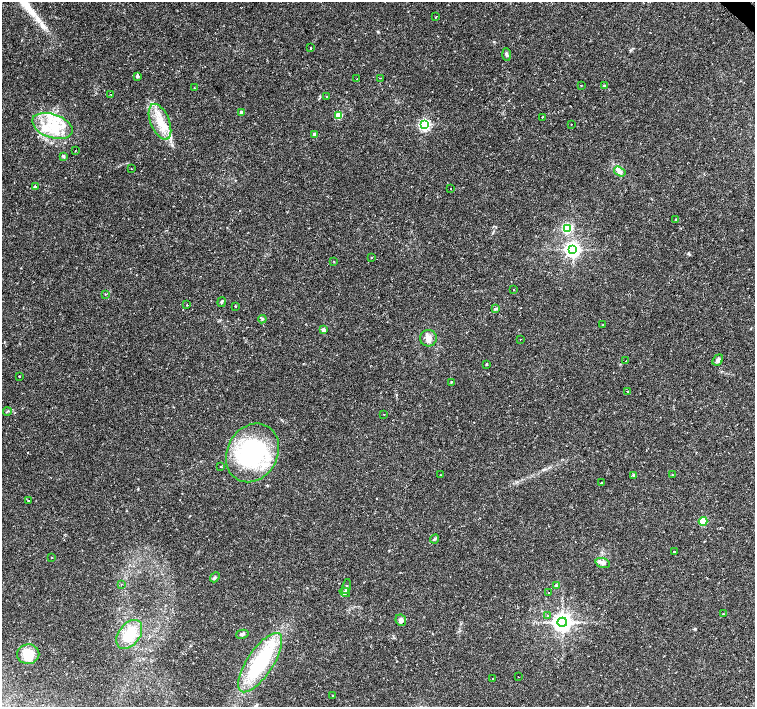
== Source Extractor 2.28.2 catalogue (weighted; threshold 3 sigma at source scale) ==
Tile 10 of 4 x 4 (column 2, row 3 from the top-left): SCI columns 1516-3021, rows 1644-3052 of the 6035 x 6035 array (HDU 1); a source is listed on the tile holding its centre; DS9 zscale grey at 2 x 2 block average (1 PNG px = mean of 2 x 2 image px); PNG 757 x 709 px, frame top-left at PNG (2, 2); each listed source drawn as its Kron ellipse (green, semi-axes under 4 px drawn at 4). Shown black and unused: <1% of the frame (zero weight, under 2 of 3 exposures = <1% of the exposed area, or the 3 px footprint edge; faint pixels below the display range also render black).
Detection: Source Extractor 2.28.2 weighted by HDU 2 'WHT'; one run over the whole footprint, this tile lists its part. Background 0.0488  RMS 0.0036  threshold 0.0161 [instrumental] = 3 sigma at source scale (4.5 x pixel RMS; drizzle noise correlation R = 1.50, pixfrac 1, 0.0396/0.0396 arcsec/px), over >= 5 px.
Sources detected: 84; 1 cosmic-ray / hot-pixel residue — neither listed nor drawn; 5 inside a brighter listed object's ellipse — not listed separately; the other 78 listed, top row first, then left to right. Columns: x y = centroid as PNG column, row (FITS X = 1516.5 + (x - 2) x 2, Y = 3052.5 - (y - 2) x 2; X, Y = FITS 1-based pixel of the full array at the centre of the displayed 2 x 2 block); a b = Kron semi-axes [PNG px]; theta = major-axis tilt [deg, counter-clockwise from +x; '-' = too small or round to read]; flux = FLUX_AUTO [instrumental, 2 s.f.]
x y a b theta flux
436 17 3 2 - 1
311 48 2 2 - 1.2
507 54 6 3 -87 1.6
137 76 3 3 - 2.5
380 78 2 2 - 0.34
357 79 2 2 - 3.7
604 85 4 3 - 0.67
581 86 2 2 - 0.46
194 88 2 2 - 0.57
111 94 2 2 - 0.3
327 96 2 2 - 0.42
241 112 2 2 - 5.3
339 115 3 3 - 23
542 117 2 2 - 0.4
160 122 19 9 -68 16
571 124 2 2 - 1.1
424 125 3 3 - 140
52 126 21 11 -19 27
314 134 2 2 - 4.2
75 151 2 2 - 0.39
63 156 4 3 - 1.3
131 168 2 2 - 0.41
620 172 6 4 -33 2.6
35 186 3 3 - 0.75
451 189 2 2 - 2
676 219 3 2 - 0.8
567 228 3 3 - 83
573 249 4 4 - 300
371 258 2 2 - 0.49
334 261 2 2 - 0.37
514 290 2 2 - 1
105 294 3 2 - 0.38
222 302 5 3 - 1.2
187 305 2 2 - 0.41
235 306 2 2 - 4.5
496 309 4 2 - 0.77
262 319 4 2 - 0.81
603 325 2 2 - 0.94
324 330 3 3 - 5
428 338 8 8 - 5.5
520 339 2 2 - 0.8
718 360 6 4 52 2.7
626 361 2 2 - 2.3
487 364 3 3 - 0.62
19 376 2 2 - 0.57
451 382 3 2 - 0.59
627 391 2 2 - 0.62
7 411 4 2 - 0.65
384 414 2 2 - 0.4
252 453 30 25 61 110
221 466 2 2 - 0.69
440 475 2 2 - 0.42
633 475 4 3 - 1.4
672 475 3 2 - 0.41
602 482 2 2 - 1.3
28 500 2 2 - 0.33
703 521 4 3 - 50
435 539 5 3 - 1
674 552 2 2 - 1.9
52 557 2 2 - 0.55
603 563 7 5 -17 2.4
215 577 5 3 - 1.3
121 585 2 2 - 0.36
346 586 8 2 75 1.3
556 586 2 2 - 4.5
345 592 5 3 - 1.5
549 593 2 2 - 0.82
723 614 2 2 - 0.52
548 615 2 2 - 0.53
401 620 6 5 - 3.2
562 622 4 4 - 590
129 634 16 10 53 20
242 634 6 4 14 1.9
28 654 11 10 - 14
260 663 34 13 56 68
519 677 2 2 - 0.43
492 678 2 2 - 0.42
333 695 2 2 - 0.4
Diffuse or blended objects may show on this block-average render without a row.